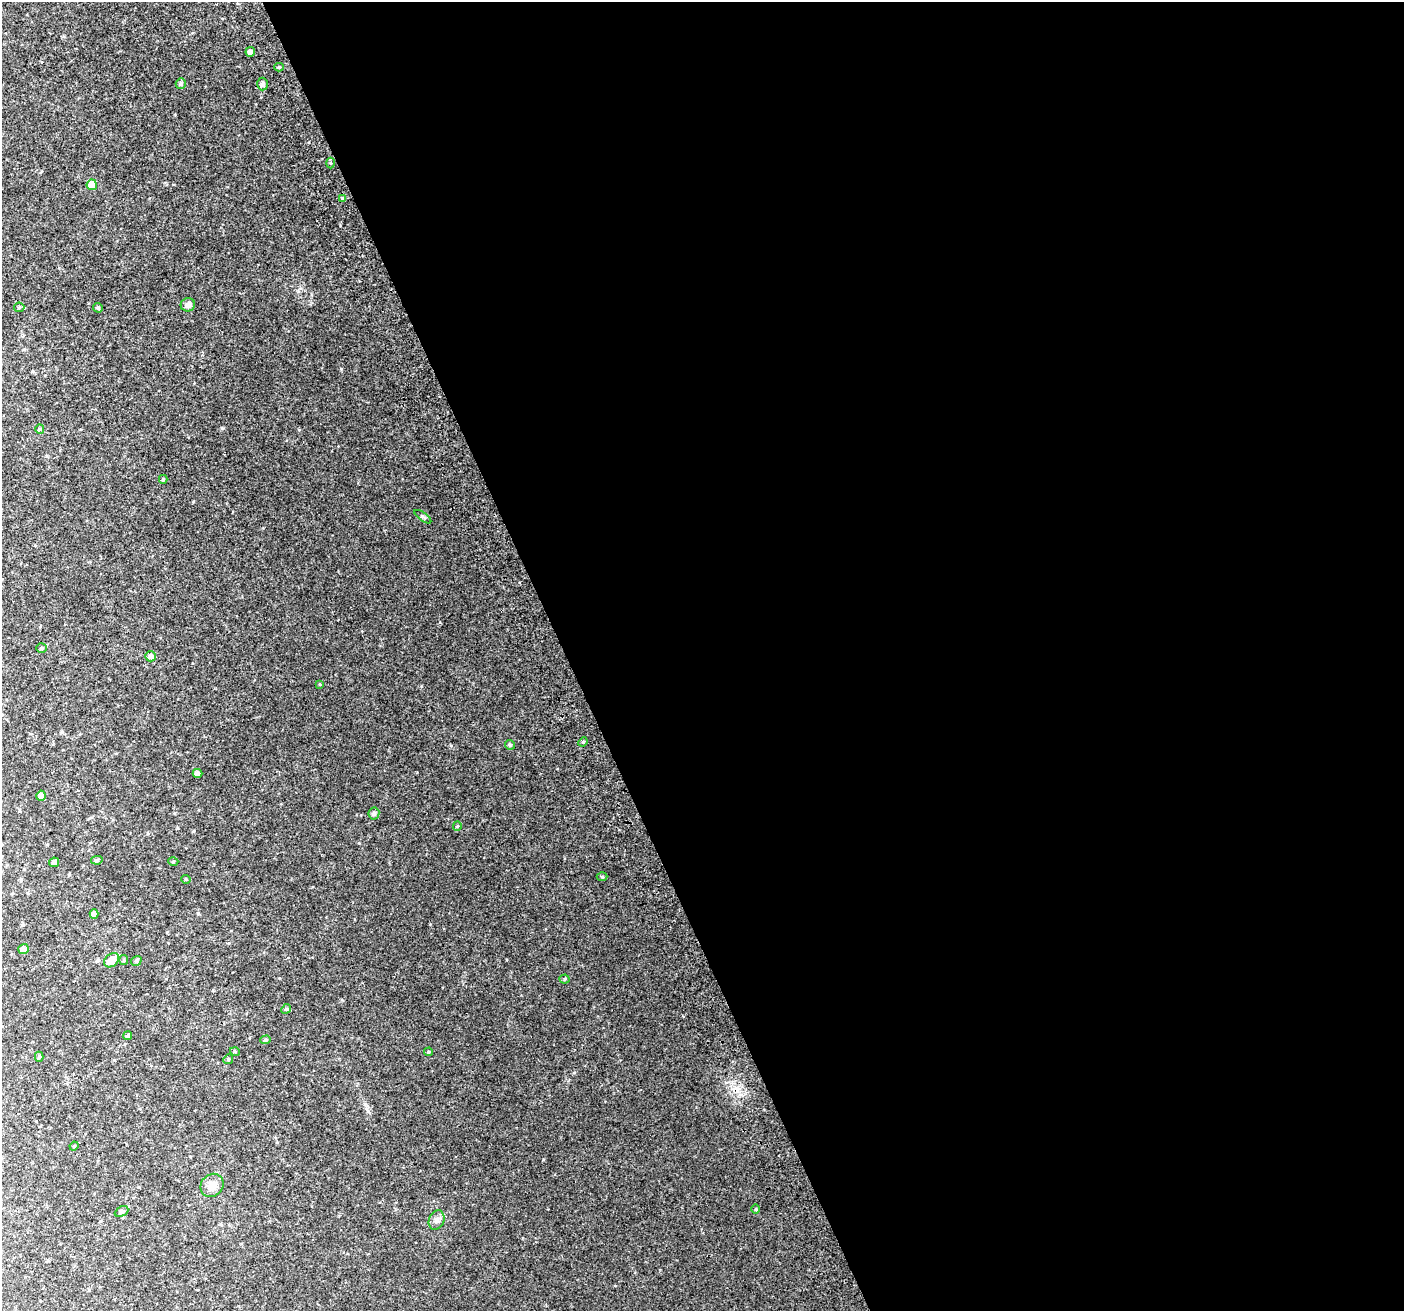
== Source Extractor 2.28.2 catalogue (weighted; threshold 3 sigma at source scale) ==
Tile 8 of 4 x 4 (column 4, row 2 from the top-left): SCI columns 4248-5649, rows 2776-4084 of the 5688 x 5494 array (HDU 1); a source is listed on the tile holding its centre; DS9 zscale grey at full resolution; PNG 1406 x 1313 px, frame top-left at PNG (2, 2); each listed source drawn as its Kron ellipse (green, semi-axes under 4 px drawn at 4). Shown black and unused: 60% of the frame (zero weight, under 2 of 3 exposures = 2% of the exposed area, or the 3 px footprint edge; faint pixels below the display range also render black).
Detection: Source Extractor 2.28.2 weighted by HDU 2 'WHT'; one run over the whole footprint, this tile lists its part. Background 0.0503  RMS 0.012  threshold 0.0519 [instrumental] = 3 sigma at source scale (4.5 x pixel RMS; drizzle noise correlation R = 1.50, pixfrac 1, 0.0396/0.0396 arcsec/px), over >= 5 px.
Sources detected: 45; all 45 listed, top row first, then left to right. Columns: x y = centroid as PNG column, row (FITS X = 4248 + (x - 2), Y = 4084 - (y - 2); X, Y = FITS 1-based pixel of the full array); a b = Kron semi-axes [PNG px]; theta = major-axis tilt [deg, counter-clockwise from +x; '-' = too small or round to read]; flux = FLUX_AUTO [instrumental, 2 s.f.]
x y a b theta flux
250 52 5 4 - 4.2
279 67 5 4 - 1.7
181 83 5 5 - 2.4
262 84 6 5 - 2.9
330 163 5 3 - 1.4
92 185 5 5 - 15
342 198 4 3 - 7.1
188 305 7 6 - 4.5
19 307 5 5 - 1.3
98 308 5 4 - 1.8
40 429 5 4 - 1.2
163 479 4 3 - 1.4
423 517 10 4 -36 1.7
41 648 5 4 - 1.6
150 656 5 5 - 4.4
319 684 4 3 - 0.8
583 742 5 4 - 1.4
510 745 5 4 - 1.7
197 773 5 4 - 3.5
41 796 5 4 - 5.9
374 814 6 5 - 2.4
457 826 5 4 - 1.1
97 860 5 4 - 1.6
54 862 5 4 - 3.5
173 862 5 3 - 1.1
602 877 5 3 - 1.2
186 879 4 4 - 1.1
94 914 4 4 - 3.6
24 949 5 5 - 5.8
112 960 8 6 41 12
124 960 5 4 - 1.4
136 961 5 4 - 2
564 979 5 4 - 1.4
286 1009 5 4 - 1.5
128 1036 4 4 - 2.1
266 1040 5 4 - 1.4
235 1052 5 3 - 0.87
429 1052 4 3 - 1.3
39 1057 5 4 - 1.5
228 1059 5 4 - 1.3
74 1146 4 3 - 0.91
212 1185 12 11 - 11
756 1209 4 3 - 0.99
122 1211 7 5 27 2.5
437 1220 10 7 68 4.6
Unlisted compact peaks at least as high as the median listed source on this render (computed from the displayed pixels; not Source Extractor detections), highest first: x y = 341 369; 421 686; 340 225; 543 1159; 221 428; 194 831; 198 913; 342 1000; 193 502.